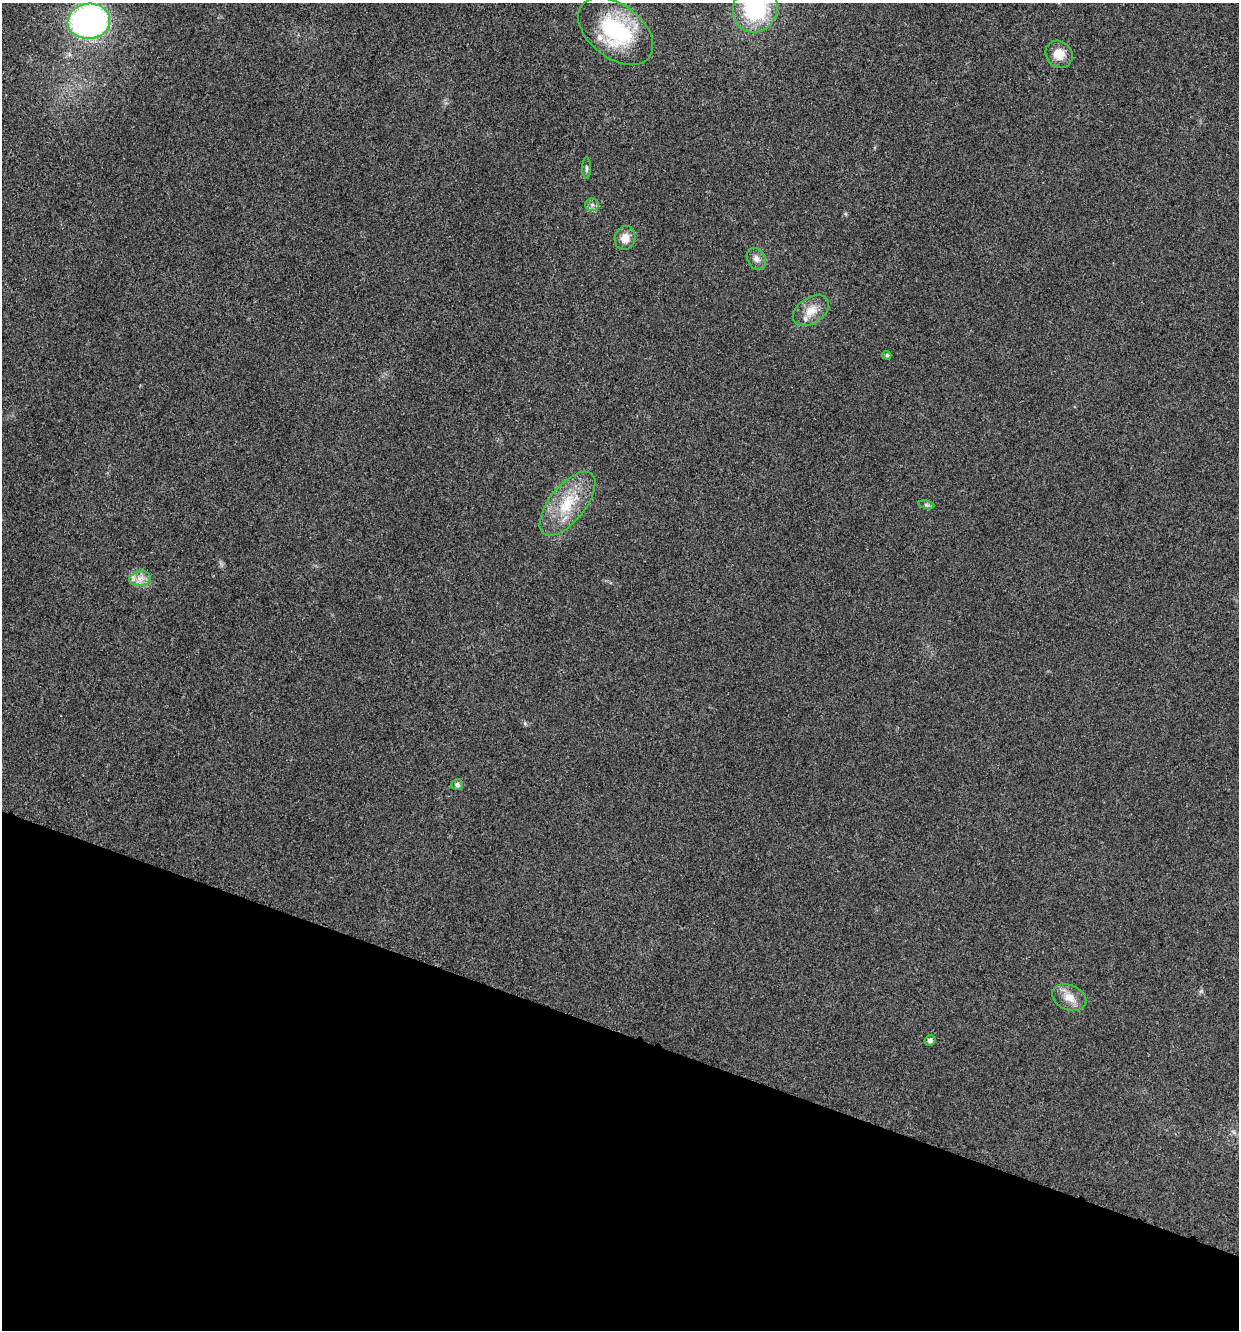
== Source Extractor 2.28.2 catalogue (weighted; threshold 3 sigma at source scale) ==
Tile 15 of 4 x 4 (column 3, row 4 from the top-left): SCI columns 2608-3844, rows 9-1336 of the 5343 x 5332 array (HDU 1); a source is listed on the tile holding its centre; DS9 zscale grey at full resolution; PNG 1241 x 1332 px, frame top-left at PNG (2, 3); each listed source drawn as its Kron ellipse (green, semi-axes under 4 px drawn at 4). Shown black and unused: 22% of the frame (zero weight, under 3 of 4 exposures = <1% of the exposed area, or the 3 px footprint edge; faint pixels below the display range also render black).
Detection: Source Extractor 2.28.2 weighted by HDU 2 'WHT'; one run over the whole footprint, this tile lists its part. Background 0.0283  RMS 0.0061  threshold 0.0274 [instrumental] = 3 sigma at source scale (4.5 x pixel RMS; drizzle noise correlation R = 1.50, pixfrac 1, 0.05/0.05 arcsec/px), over >= 5 px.
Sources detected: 18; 2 inside a brighter listed object's ellipse — not listed separately; the other 16 listed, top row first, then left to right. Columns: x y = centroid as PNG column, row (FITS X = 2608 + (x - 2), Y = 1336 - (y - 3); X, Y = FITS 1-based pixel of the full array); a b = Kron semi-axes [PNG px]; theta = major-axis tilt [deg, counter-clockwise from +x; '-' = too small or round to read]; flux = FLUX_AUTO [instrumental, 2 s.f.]
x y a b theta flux
755 8 24 22 69 55
89 21 21 17 7 200
616 31 43 26 -38 57
1059 54 14 12 -48 8.5
587 168 11 4 -90 1.3
592 205 6 6 - 1.9
625 238 12 10 69 6.3
756 259 11 9 -57 3.2
811 311 20 13 34 8.5
887 355 4 4 - 1.1
567 504 38 18 51 25
926 505 8 4 -8 1.1
140 579 11 7 10 4.2
457 785 6 5 - 1.7
1069 997 18 12 -23 7.7
930 1040 5 5 - 2
Isophote crosses this tile's border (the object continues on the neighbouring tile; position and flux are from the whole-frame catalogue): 1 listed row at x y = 755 8